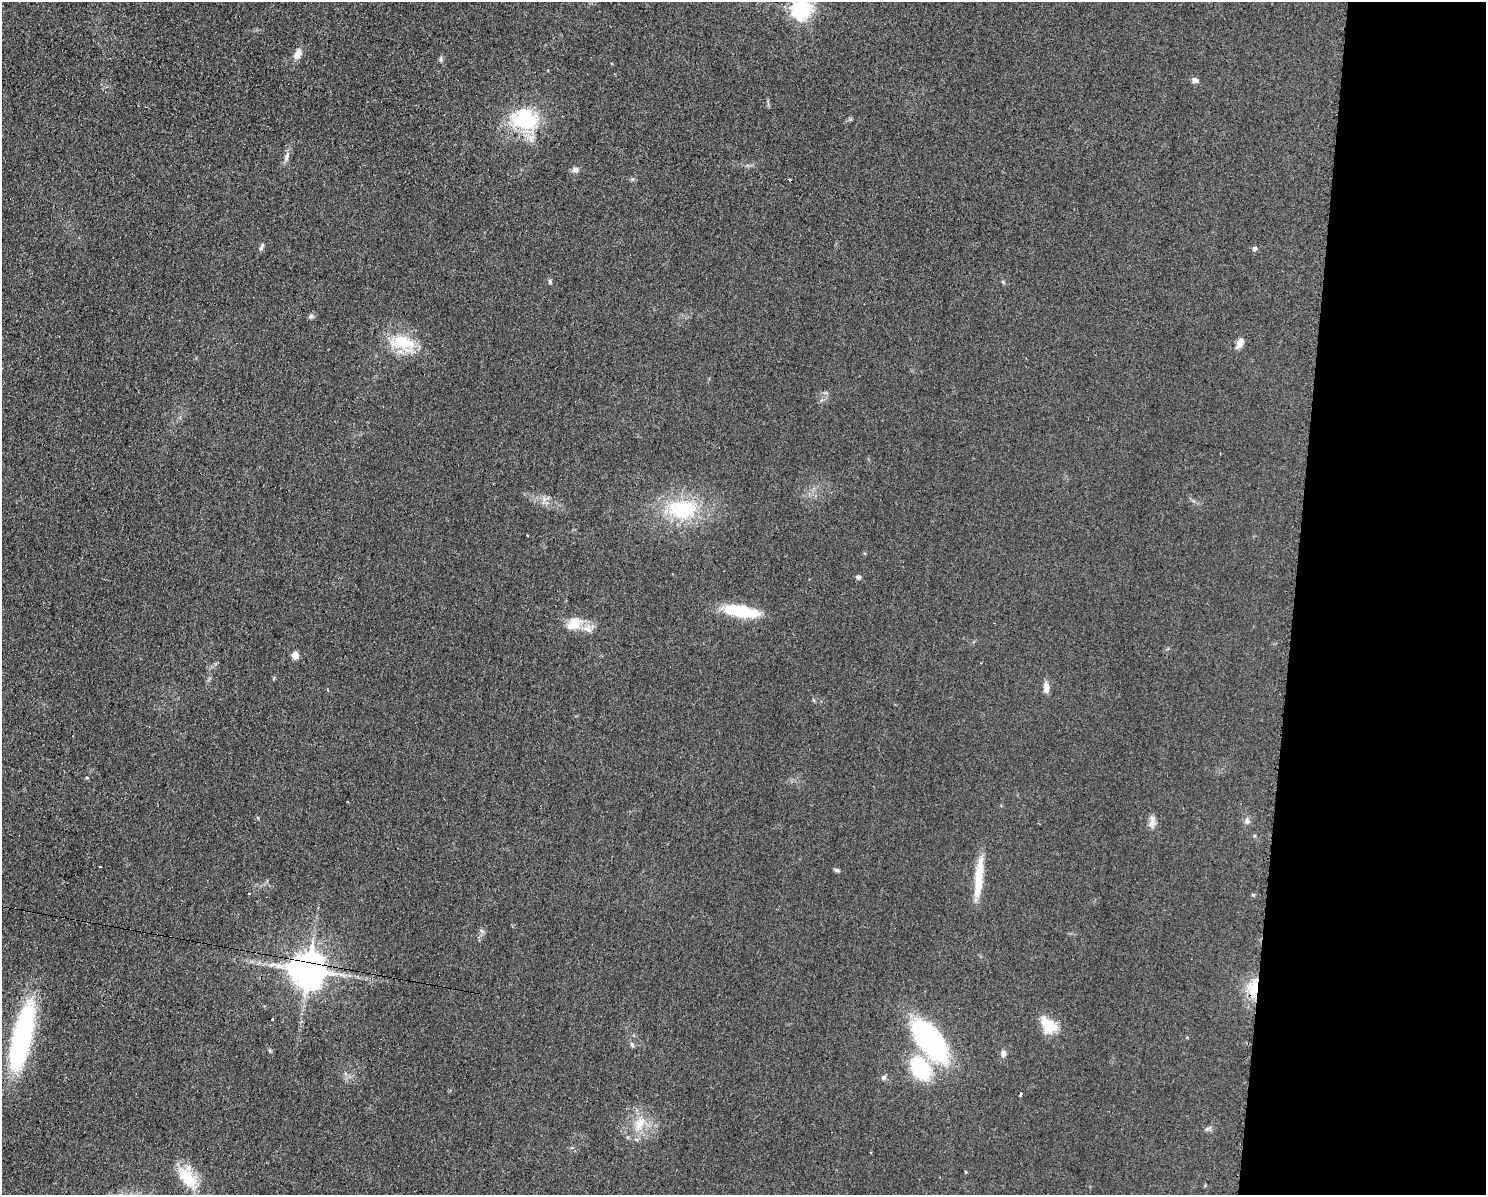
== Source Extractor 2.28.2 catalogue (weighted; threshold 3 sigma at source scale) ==
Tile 9 of 3 x 4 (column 3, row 3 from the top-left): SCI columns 3091-4574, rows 1194-2386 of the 4823 x 4771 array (HDU 1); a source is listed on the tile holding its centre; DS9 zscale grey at full resolution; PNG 1488 x 1197 px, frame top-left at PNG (2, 2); no overlay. Shown black and unused: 13% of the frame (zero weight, under 2 of 3 exposures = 2% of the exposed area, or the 3 px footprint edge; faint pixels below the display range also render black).
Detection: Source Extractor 2.28.2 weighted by HDU 2 'WHT'; one run over the whole footprint, this tile lists its part. Background 0.0548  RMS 0.0099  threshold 0.0444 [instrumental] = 3 sigma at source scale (4.5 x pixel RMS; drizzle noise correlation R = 1.50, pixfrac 1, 0.05/0.05 arcsec/px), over >= 5 px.
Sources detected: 46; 1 cosmic-ray / hot-pixel residue — not listed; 3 inside a brighter listed object's ellipse — not listed separately; the other 42 listed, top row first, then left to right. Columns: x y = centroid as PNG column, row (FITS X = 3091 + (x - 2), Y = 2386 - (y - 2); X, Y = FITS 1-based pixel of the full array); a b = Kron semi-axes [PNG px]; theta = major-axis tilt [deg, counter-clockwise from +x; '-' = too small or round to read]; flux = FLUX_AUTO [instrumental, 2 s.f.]
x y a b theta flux
802 9 7 7 - 350
297 54 13 9 58 7.1
441 59 8 4 -81 1.7
1195 80 8 7 - 3.4
525 119 35 27 -11 65
286 157 13 5 77 3.9
576 170 10 7 7 3.6
790 180 3 2 - 1.6
261 247 9 5 64 2.3
1255 248 6 5 - 2
550 281 8 4 -83 1.5
311 316 8 6 40 2.4
403 342 36 17 -8 37
1240 343 13 7 62 6
682 509 44 27 -1 71
858 577 5 4 - 2.8
741 611 39 11 -10 48
574 624 21 14 33 17
295 655 5 5 - 15
1046 688 13 6 89 7.1
1247 821 8 7 - 3.4
1152 822 14 8 64 5.4
100 867 3 2 - 0.82
837 870 7 4 -8 1.9
980 870 39 11 82 23
249 894 3 3 - 1.5
1253 895 6 4 0 1.1
308 970 10 10 - 2400
1254 989 24 11 86 24
272 1019 3 3 - 2.9
1050 1027 20 16 59 19
22 1037 67 16 77 200
1187 1037 4 4 - 1
929 1040 33 15 -53 210
632 1045 8 4 -54 1.8
1003 1054 9 6 -86 3.1
920 1068 19 14 -58 77
884 1077 6 6 - 2.7
1020 1094 4 3 - 18
639 1124 23 11 63 17
871 1153 3 2 - 1.2
188 1177 34 17 -57 29
Overlapping masked pixels (flux is a lower limit): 2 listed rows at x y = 308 970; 1254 989
Isophote crosses this tile's border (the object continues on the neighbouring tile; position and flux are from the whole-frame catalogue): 1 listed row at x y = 802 9